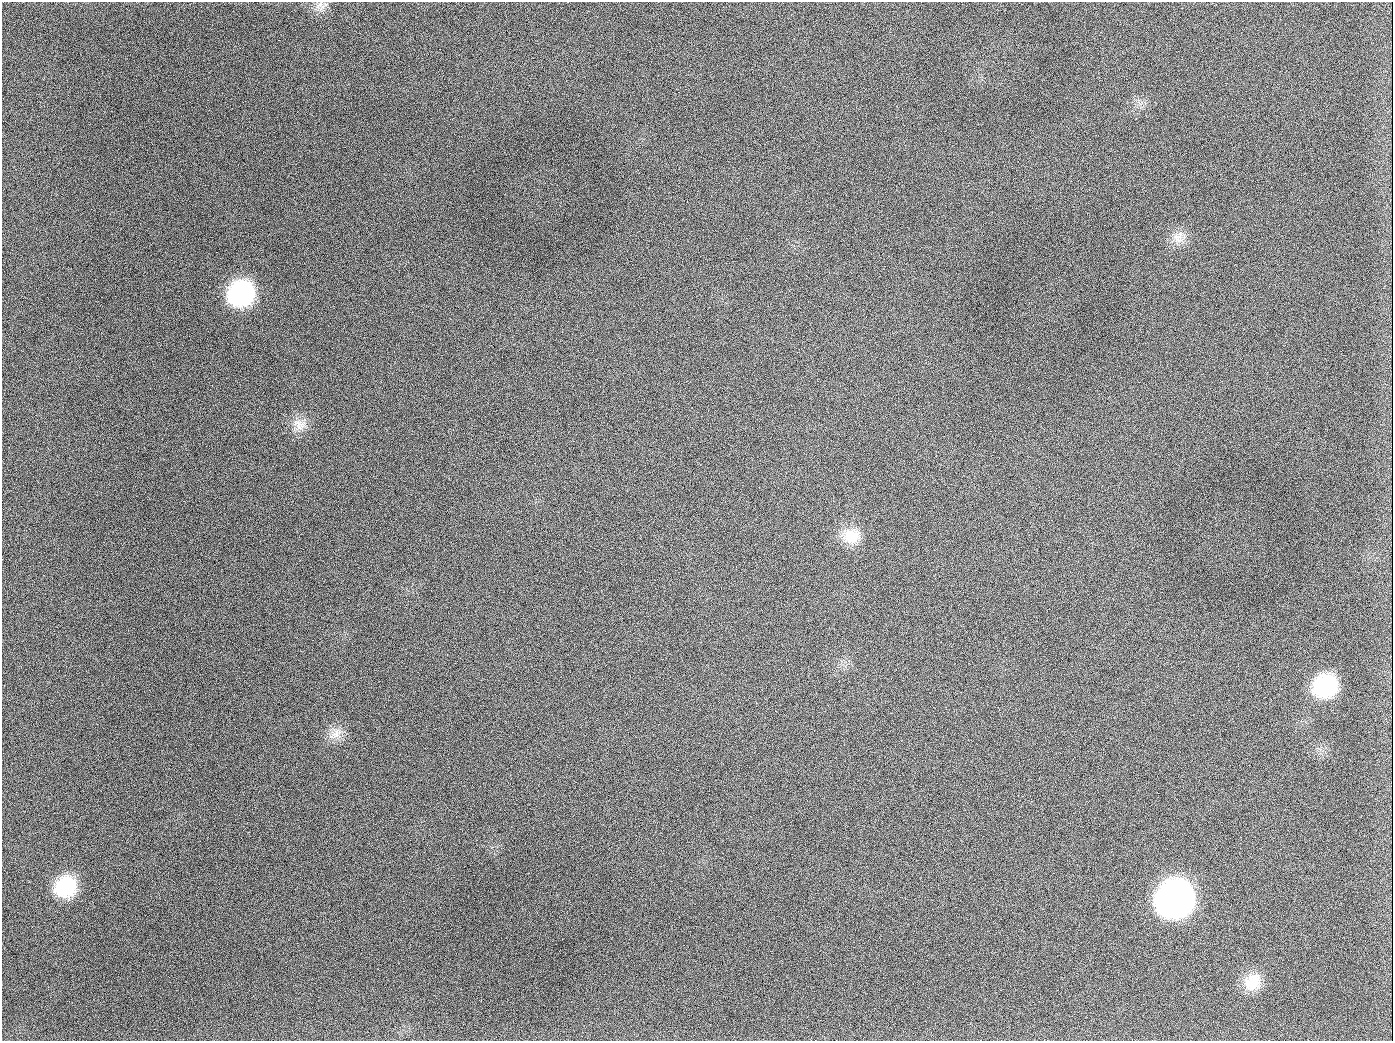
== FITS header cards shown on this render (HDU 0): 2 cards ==
NAXIS1  =                 1391
NAXIS2  =                 1039

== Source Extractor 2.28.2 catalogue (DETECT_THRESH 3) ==
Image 1391 x 1039 px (HDU 0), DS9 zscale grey, 1 PNG px = 1 image px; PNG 1395 x 1043 px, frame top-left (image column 1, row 1039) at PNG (2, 2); no overlay
Background 2010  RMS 82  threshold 246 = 3 sigma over >= 5 px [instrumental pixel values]
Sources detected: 13; all 13 listed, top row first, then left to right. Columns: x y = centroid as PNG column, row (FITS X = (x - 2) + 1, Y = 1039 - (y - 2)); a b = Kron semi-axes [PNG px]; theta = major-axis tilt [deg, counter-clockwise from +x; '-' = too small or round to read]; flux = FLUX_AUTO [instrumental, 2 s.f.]
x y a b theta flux
320 4 18 5 45 2.8e+04
189 126 2 2 - 5.7e+03
1178 237 19 13 67 6.9e+04
241 293 24 22 42 6.6e+05
654 407 2 2 - 3.2e+03
299 424 19 15 -17 7.9e+04
851 536 24 20 2 1.3e+05
1325 686 23 20 28 4.1e+05
337 734 14 13 - 6.5e+04
66 887 22 20 37 3.1e+05
1175 899 25 23 35 3.1e+06
1253 982 23 21 54 1.4e+05
944 1026 2 2 - 3.7e+03